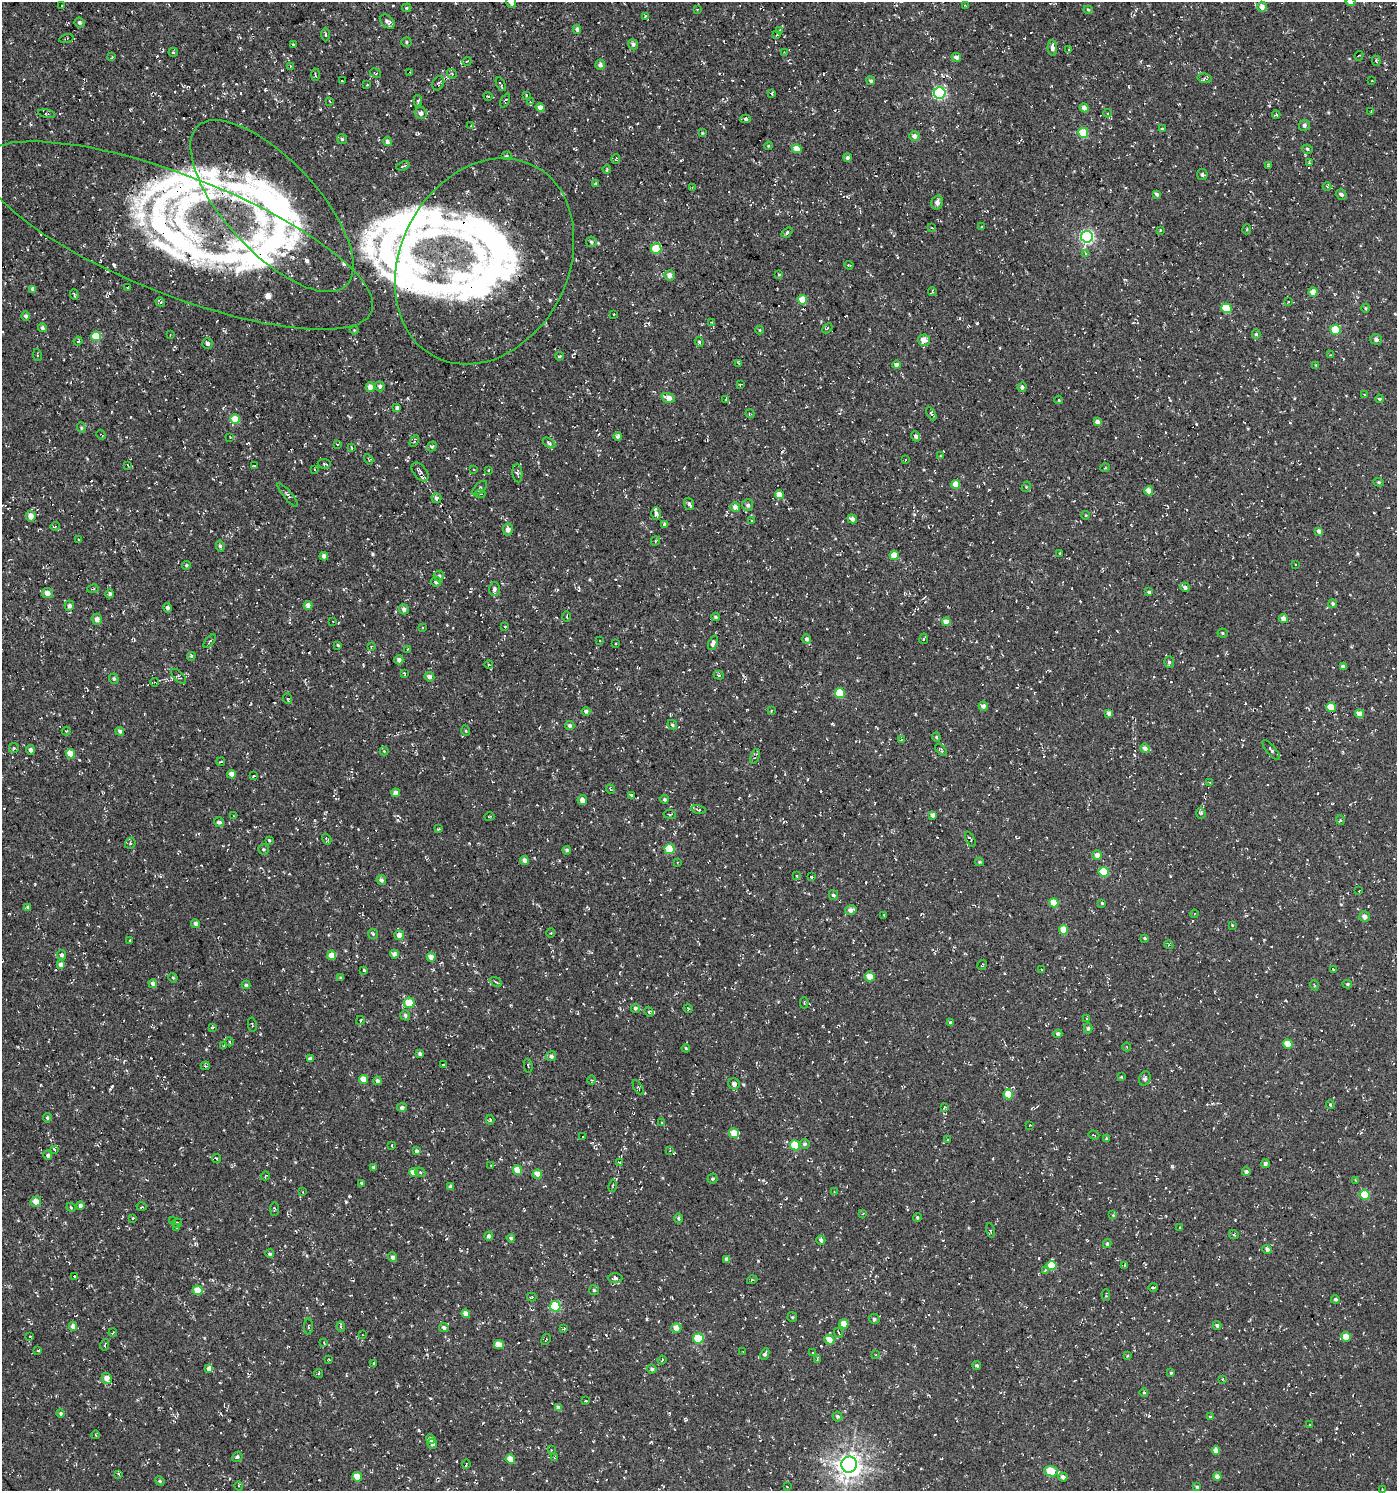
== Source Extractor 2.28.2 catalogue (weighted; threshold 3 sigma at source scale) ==
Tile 11 of 4 x 4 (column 3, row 3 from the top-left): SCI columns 2980-4374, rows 1491-2979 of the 5894 x 5958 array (HDU 1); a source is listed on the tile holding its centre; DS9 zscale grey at full resolution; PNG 1399 x 1493 px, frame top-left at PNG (2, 2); each listed source drawn as its Kron ellipse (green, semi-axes under 4 px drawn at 4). Shown black and unused: <1% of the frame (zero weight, under 3 of 4 exposures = <1% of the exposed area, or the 3 px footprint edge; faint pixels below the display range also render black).
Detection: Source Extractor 2.28.2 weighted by HDU 2 'WHT'; one run over the whole footprint, this tile lists its part. Background -0.0373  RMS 0.0053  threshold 0.0238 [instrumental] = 3 sigma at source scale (4.5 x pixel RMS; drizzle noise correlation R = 1.50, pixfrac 1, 0.0396/0.0396 arcsec/px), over >= 5 px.
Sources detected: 589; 38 cosmic-ray / hot-pixel residue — neither listed nor drawn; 12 inside a brighter listed object's ellipse — not listed separately; of the other 539, all 500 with FLUX_AUTO >= 0.359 (the completeness limit of this list) listed and drawn (39 fainter detections not listed), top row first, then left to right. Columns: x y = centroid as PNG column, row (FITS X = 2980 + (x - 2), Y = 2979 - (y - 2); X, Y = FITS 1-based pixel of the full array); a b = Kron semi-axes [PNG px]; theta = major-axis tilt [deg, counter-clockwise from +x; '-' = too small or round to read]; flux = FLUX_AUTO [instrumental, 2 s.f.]
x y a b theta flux
511 2 6 5 - 2.6
1350 2 5 4 - 2.7
965 5 4 2 - 0.37
62 6 3 2 - 0.46
1262 7 5 5 - 3.8
407 8 5 4 - 0.62
697 9 3 2 - 0.36
1088 10 4 4 - 0.57
645 16 4 2 - 0.74
80 22 5 4 - 1.1
387 22 8 6 -40 2
577 29 4 4 - 1.4
779 30 3 3 - 0.45
326 35 7 3 -89 0.66
776 35 2 2 - 0.42
67 39 7 2 11 0.51
406 42 5 5 - 0.77
633 44 5 5 - 1.5
293 45 3 3 - 0.5
1052 48 8 4 -88 2.2
1069 50 4 3 - 0.55
173 52 5 3 - 0.74
784 52 4 3 - 0.39
1359 56 5 2 - 0.47
112 57 3 3 - 0.5
956 57 5 4 - 2.2
467 61 4 3 - 0.47
1376 61 5 4 - 0.63
600 65 5 5 - 2.1
290 67 4 3 - 0.42
410 72 3 3 - 0.53
375 73 6 2 -26 0.65
452 74 5 5 - 0.65
316 75 6 3 86 0.73
1205 78 7 4 -9 1
342 80 3 2 - 6.4
871 81 4 4 - 1
1372 81 3 2 - 0.37
438 83 7 5 61 0.98
501 84 7 2 -66 0.89
367 85 2 2 - 0.37
771 93 4 3 - 0.84
940 93 6 5 - 62
526 95 2 2 - 0.44
488 96 4 3 - 0.36
505 100 7 4 65 0.75
329 101 4 2 - 0.4
418 101 6 3 83 0.76
530 102 4 3 - 0.56
540 107 4 4 - 2.9
1084 108 4 4 - 2.7
1371 111 2 2 - 0.4
421 113 6 5 - 2.2
1108 113 4 3 - 0.47
46 114 8 2 -11 0.63
1276 115 4 3 - 0.93
746 119 5 4 - 1
1304 125 5 5 - 1.3
471 126 4 3 - 0.57
1162 129 3 3 - 0.88
702 133 4 3 - 0.46
1083 133 5 5 - 21
914 136 5 5 - 2.3
342 139 5 4 - 0.82
387 141 4 4 - 2.3
768 146 4 3 - 0.47
797 149 5 4 - 7
1307 149 5 4 - 0.8
506 156 5 4 - 1
847 157 4 4 - 1.5
616 159 5 3 - 0.42
1309 163 3 3 - 0.64
1268 165 3 2 - 0.54
403 166 7 3 18 0.91
607 169 4 4 - 0.61
1202 174 5 5 - 1.3
596 184 4 3 - 1.2
692 187 4 4 - 0.54
1327 187 4 3 - 0.53
1157 194 4 3 - 1.3
1341 194 5 5 - 1.5
937 202 7 5 74 2.4
272 206 109 46 -47 130
982 226 4 2 - 0.37
932 228 4 2 - 0.38
1247 229 5 3 - 0.51
1160 230 3 3 - 0.49
787 232 6 4 41 1.2
178 235 208 59 -21 230
1087 237 6 6 - 93
591 242 5 5 - 0.95
656 249 5 5 - 15
1086 254 4 3 - 1.6
484 261 108 83 62 260
849 265 4 3 - 0.73
779 274 4 2 - 0.39
669 275 5 5 - 3.1
128 288 4 3 - 0.83
33 289 4 4 - 2
932 291 4 2 - 0.56
1313 292 4 4 - 5
74 295 5 2 - 0.62
802 300 5 4 - 9.7
1288 301 2 2 - 0.44
160 302 5 4 - 0.94
1226 308 5 5 - 16
1366 308 4 4 - 0.61
614 314 2 2 - 0.39
26 316 5 4 - 1.2
712 322 3 2 - 0.4
42 328 4 4 - 1.1
827 328 6 2 45 0.43
354 330 4 3 - 0.44
759 330 4 3 - 0.38
1336 330 5 5 - 14
170 334 3 3 - 0.38
1256 334 4 4 - 0.86
96 336 5 5 - 15
1376 339 6 5 - 1.3
924 340 6 5 - 4.6
78 341 4 3 - 0.47
699 342 5 4 - 0.61
207 344 5 5 - 1.5
37 355 6 3 -78 0.56
1331 355 3 3 - 0.44
559 356 4 3 - 0.53
739 363 4 3 - 0.57
896 365 4 4 - 2.3
1316 366 3 2 - 0.47
740 384 3 2 - 0.47
380 386 5 4 - 1.6
370 387 5 4 - 4
1022 387 5 4 - 2
1365 395 4 2 - 0.39
668 398 7 4 -16 4.4
726 399 4 2 - 0.37
1379 399 4 3 - 0.75
1058 400 4 3 - 0.49
397 408 4 3 - 1.3
931 413 7 3 -60 0.78
750 414 4 3 - 0.46
235 419 5 4 - 9.7
1097 422 4 4 - 2.4
81 428 5 4 - 0.77
101 435 5 2 - 0.37
618 436 4 4 - 3.5
916 436 5 4 - 1.4
230 437 4 3 - 0.39
414 441 6 4 64 0.94
549 443 7 4 -36 1.3
337 444 4 3 - 0.46
432 446 5 4 - 0.83
352 448 3 2 - 0.54
941 456 3 3 - 0.57
369 459 5 3 - 0.55
905 460 3 2 - 0.39
324 464 6 4 -5 0.94
128 465 4 3 - 0.49
254 466 3 3 - 0.55
1105 468 5 3 - 0.42
315 470 4 3 - 0.46
473 470 3 2 - 0.47
488 470 3 2 - 0.39
420 472 11 6 -51 2.1
517 473 9 5 -85 1.3
1379 482 5 4 - 0.75
956 484 4 4 - 6.2
1026 487 5 3 - 0.49
480 488 9 4 44 1
1149 491 4 4 - 5.2
480 494 5 4 - 0.89
288 495 15 4 -49 1.3
779 495 4 4 - 5.3
436 498 5 5 - 1.3
689 504 6 5 - 1.5
748 505 6 5 - 1.5
735 507 5 4 - 2.6
656 513 6 4 89 1.7
1086 515 4 3 - 0.41
31 516 5 5 - 4.2
852 519 5 4 - 2.1
752 521 3 2 - 0.85
665 524 4 3 - 1.5
55 526 4 4 - 0.64
508 530 6 5 - 2.2
1319 531 4 4 - 2.4
78 540 3 2 - 0.55
655 541 5 4 - 0.63
220 546 5 4 - 0.96
1060 553 4 3 - 0.63
894 555 4 4 - 7
324 556 4 4 - 2.1
186 565 4 4 - 0.78
1296 565 3 3 - 2
439 576 5 5 - 1.7
436 582 5 4 - 1.6
1185 587 5 4 - 1.8
93 589 6 2 12 0.51
494 589 7 5 89 1.9
1149 592 4 3 - 1.1
47 593 5 5 - 3.6
110 594 4 4 - 1.1
1333 604 4 4 - 1
69 606 5 4 - 1.7
308 606 4 4 - 5
167 608 5 4 - 1.3
404 609 5 5 - 1.7
567 617 5 3 - 0.5
715 617 4 4 - 0.85
1283 618 4 4 - 3.2
97 619 5 5 - 2.6
333 621 3 3 - 0.98
946 622 4 4 - 4.5
505 626 3 3 - 0.47
422 627 4 3 - 0.43
1222 633 5 4 - 0.65
807 639 5 4 - 1.1
924 639 5 3 - 0.56
210 641 8 3 51 0.84
600 641 3 3 - 0.43
713 643 7 4 69 2.3
615 644 3 2 - 0.47
338 645 4 3 - 0.53
371 647 3 3 - 0.47
408 649 3 3 - 0.4
191 656 4 4 - 0.81
399 660 4 4 - 2
1169 662 6 5 - 1.2
489 665 4 3 - 0.48
1343 667 4 3 - 1.9
404 673 3 2 - 0.45
719 675 5 4 - 0.65
179 676 10 4 -45 1.1
429 677 5 4 - 2.4
114 679 5 4 - 0.95
154 682 4 3 - 0.5
840 693 5 5 - 18
288 699 5 3 - 0.64
983 706 5 4 - 2
1331 707 5 4 - 8.9
771 710 4 3 - 0.47
586 711 4 4 - 1.3
1109 713 4 4 - 2
1360 714 4 4 - 4.7
570 725 5 4 - 1.2
672 725 5 4 - 0.86
66 731 4 3 - 0.39
120 731 4 4 - 1.3
466 731 5 3 - 0.47
936 737 4 4 - 0.77
901 740 4 3 - 0.38
14 748 5 5 - 0.75
1145 748 5 4 - 2.3
30 750 4 4 - 1.8
941 750 7 3 -47 0.69
1271 750 12 4 -51 1.2
384 751 4 4 - 0.55
70 754 5 4 - 6.3
755 756 8 4 69 1.1
221 762 4 2 - 0.45
232 774 4 4 - 3
254 776 3 3 - 1.2
1210 782 3 2 - 0.39
610 789 5 3 - 0.6
396 793 4 4 - 2.9
631 795 3 3 - 1
664 799 4 4 - 0.88
582 800 5 4 - 2.5
698 810 7 4 -10 0.81
1201 813 5 4 - 0.93
670 814 6 3 -6 0.75
933 815 4 4 - 2.7
234 816 4 3 - 0.42
489 816 5 2 - 0.38
1340 820 5 4 - 0.85
219 822 5 4 - 1.3
438 829 4 3 - 0.48
327 839 6 3 -59 0.8
970 839 8 3 -63 0.94
269 840 3 3 - 0.67
130 843 6 5 - 1
263 849 5 5 - 0.88
669 849 5 5 - 16
567 850 4 4 - 1
1097 855 4 4 - 3
525 860 4 4 - 2.2
677 862 3 2 - 0.41
979 862 4 4 - 0.62
1104 872 5 5 - 19
797 876 4 3 - 0.63
811 877 3 3 - 3.3
381 880 5 4 - 1.3
1359 891 3 2 - 0.4
833 895 5 4 - 1.2
1054 903 5 4 - 8.9
1102 903 3 3 - 0.57
28 907 4 3 - 0.81
851 910 6 4 13 2.8
1194 914 4 3 - 0.48
884 915 3 2 - 0.43
1364 917 5 5 - 2.2
196 924 4 4 - 2.2
1232 925 4 3 - 0.41
1063 930 5 4 - 8.8
551 933 5 3 - 0.43
373 934 5 5 - 0.83
399 935 5 5 - 3.1
1145 938 4 3 - 0.59
130 940 4 3 - 0.37
1169 945 4 3 - 0.56
394 954 4 4 - 2.2
61 955 5 4 - 1.3
332 955 5 4 - 5.7
431 957 4 4 - 4.6
61 964 4 4 - 2.9
982 965 5 2 - 0.47
1041 969 3 2 - 0.41
1333 969 3 3 - 3.1
364 970 4 3 - 0.52
870 977 5 5 - 5.9
173 978 5 4 - 0.57
341 978 4 3 - 0.73
496 982 6 2 -32 0.56
153 983 4 4 - 2.1
1347 984 5 4 - 0.78
246 985 4 4 - 0.96
1314 985 5 3 - 0.45
409 1003 5 5 - 11
804 1003 5 3 - 0.53
635 1008 4 4 - 1.1
688 1008 4 3 - 0.5
649 1012 5 4 - 0.66
405 1015 5 4 - 1.1
1086 1019 3 2 - 0.48
360 1020 4 3 - 0.58
950 1023 4 3 - 0.85
252 1025 7 2 -81 0.44
212 1027 3 3 - 0.63
1088 1028 5 4 - 1.1
1058 1034 4 4 - 1.6
229 1042 4 3 - 0.54
1288 1044 5 4 - 7
224 1046 3 2 - 0.42
1127 1047 4 3 - 0.37
686 1048 4 3 - 0.53
420 1054 4 4 - 1.3
551 1056 5 5 - 1.9
310 1059 4 3 - 1.7
443 1064 3 2 - 0.43
205 1066 4 3 - 0.77
528 1066 7 2 -81 0.55
1122 1077 3 2 - 0.56
1145 1078 7 5 68 1.4
364 1079 4 4 - 5.1
591 1080 5 3 - 0.49
377 1081 4 4 - 1.5
734 1084 6 5 - 2
638 1087 8 3 -59 0.61
1008 1094 5 5 - 11
1330 1105 4 3 - 0.66
402 1108 5 4 - 1.7
944 1108 4 3 - 0.48
47 1118 5 4 - 0.86
490 1120 5 4 - 0.73
662 1123 3 3 - 0.41
1030 1125 2 2 - 0.38
734 1133 5 5 - 9.2
1094 1135 5 2 - 0.43
583 1136 3 3 - 1.1
948 1139 3 2 - 0.4
1106 1139 4 3 - 0.83
805 1144 5 4 - 1.1
795 1145 5 5 - 18
392 1146 4 2 - 0.43
54 1150 3 3 - 1.9
670 1150 4 3 - 0.39
417 1151 4 3 - 1.2
48 1155 5 4 - 1.3
216 1159 5 3 - 0.52
619 1162 3 2 - 0.45
1265 1164 4 4 - 1.6
491 1165 4 3 - 0.4
373 1167 4 4 - 0.58
517 1170 5 4 - 8.6
413 1172 4 4 - 5.9
420 1172 5 4 - 0.98
1246 1172 4 4 - 1.6
537 1174 4 4 - 5.7
265 1176 4 2 - 0.38
712 1179 5 5 - 0.78
1355 1180 3 3 - 0.49
362 1183 4 3 - 0.78
613 1186 6 3 79 0.62
450 1187 4 3 - 1.4
303 1192 4 2 - 0.37
834 1192 4 3 - 0.39
1365 1195 5 5 - 15
36 1202 5 5 - 6
80 1205 4 4 - 1.4
71 1207 5 4 - 0.54
142 1207 5 2 - 0.44
274 1209 7 3 89 0.53
863 1214 4 3 - 0.38
1113 1215 4 4 - 0.52
917 1217 4 4 - 0.78
133 1218 4 3 - 0.42
678 1218 5 4 - 0.86
172 1221 3 2 - 0.4
177 1223 5 4 - 0.75
1179 1227 3 2 - 0.38
177 1228 4 4 - 0.55
990 1231 7 4 -79 0.94
1234 1235 5 3 - 0.59
489 1236 4 4 - 1.6
511 1238 4 3 - 1.1
821 1240 5 4 - 1.4
1107 1244 4 4 - 0.88
1267 1249 5 4 - 1.8
270 1254 4 4 - 1
393 1257 5 4 - 1.6
727 1259 4 4 - 2.1
1052 1265 5 4 - 12
1125 1265 3 2 - 0.38
1045 1270 4 3 - 0.49
75 1276 3 3 - 3
615 1278 7 5 -1 1.5
752 1280 5 3 - 0.67
1153 1287 5 2 - 0.63
198 1290 5 5 - 6.6
594 1290 5 5 - 0.89
1106 1295 6 3 89 0.57
532 1297 4 4 - 0.59
1335 1299 4 4 - 0.99
555 1306 5 5 - 29
466 1314 4 4 - 3.6
792 1317 5 5 - 0.65
874 1319 5 5 - 1.3
844 1324 4 4 - 5.8
1217 1325 4 4 - 1.1
73 1326 4 4 - 2.4
308 1327 8 4 -90 0.72
341 1327 5 4 - 0.8
444 1327 5 4 - 1.3
676 1328 5 5 - 4.2
564 1329 3 3 - 0.75
113 1332 4 3 - 0.64
839 1333 5 3 - 0.5
362 1335 3 2 - 0.39
30 1336 2 2 - 0.42
1346 1337 5 5 - 5.9
698 1338 5 5 - 18
546 1339 6 2 59 0.4
829 1340 5 4 - 5.8
324 1343 4 3 - 0.47
105 1345 6 2 77 0.54
499 1345 5 4 - 6.9
38 1351 3 2 - 0.43
743 1352 3 2 - 0.37
812 1353 3 2 - 0.38
765 1354 6 4 64 1.2
876 1355 4 3 - 0.47
1127 1356 4 3 - 0.59
329 1359 2 2 - 0.39
662 1360 4 3 - 0.46
817 1360 4 3 - 0.47
374 1363 4 4 - 0.53
977 1366 4 4 - 0.98
209 1369 3 3 - 180
652 1369 4 4 - 1.3
318 1373 5 3 - 0.56
1171 1373 4 3 - 0.66
107 1378 6 4 -60 5
1222 1379 3 3 - 0.43
1144 1393 4 3 - 0.56
586 1401 4 2 - 0.38
559 1408 4 4 - 2.5
60 1413 4 4 - 0.85
837 1416 5 4 - 0.93
1210 1417 4 4 - 0.77
1310 1424 3 2 - 0.36
96 1435 4 2 - 0.39
431 1439 5 4 - 1.8
432 1444 5 4 - 1.3
551 1450 4 4 - 0.65
1216 1451 4 4 - 4.2
237 1457 5 4 - 1
554 1458 4 3 - 0.49
510 1459 5 4 - 6.9
466 1464 4 2 - 0.42
849 1465 8 7 - 410
1051 1471 7 5 -8 16
119 1474 4 3 - 0.71
1217 1476 4 4 - 3.1
357 1477 5 4 - 7.6
1063 1477 4 4 - 1.7
160 1481 5 4 - 0.66
239 1486 4 3 - 0.48
787 1486 2 2 - 0.44
1197 1487 4 4 - 0.9
1382 1489 4 4 - 0.54
Overlapping masked pixels (flux is a lower limit): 4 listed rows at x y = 272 206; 178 235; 484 261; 755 756
Isophote crosses this tile's border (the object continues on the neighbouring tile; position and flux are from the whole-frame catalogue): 3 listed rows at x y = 511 2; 1350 2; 178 235
Unlisted compact peaks at least as high as the median listed source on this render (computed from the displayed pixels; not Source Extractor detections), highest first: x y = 977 323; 373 554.